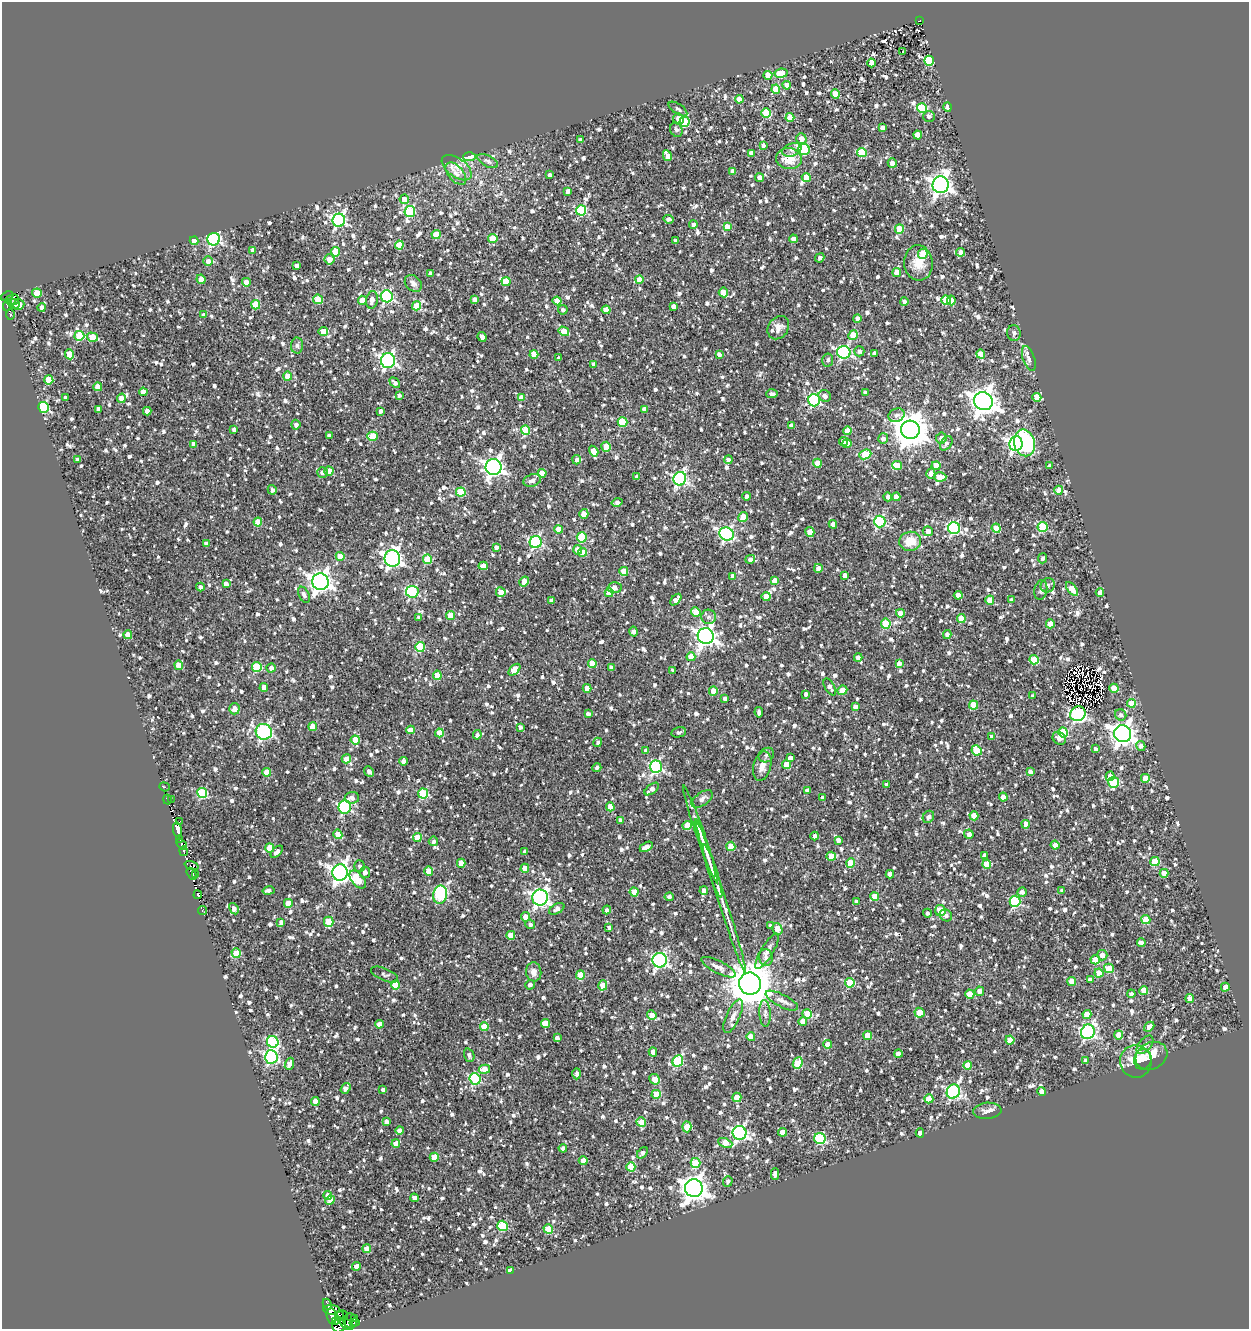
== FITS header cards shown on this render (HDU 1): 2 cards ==
NAXIS1  =                 1247
NAXIS2  =                 1327

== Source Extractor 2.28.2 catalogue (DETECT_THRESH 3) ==
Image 1247 x 1327 px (HDU 1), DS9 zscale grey, 1 PNG px = 1 image px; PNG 1251 x 1331 px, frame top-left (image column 1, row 1327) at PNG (2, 2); each listed source drawn as its Kron ellipse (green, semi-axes under 4 px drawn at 4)
Background 0.701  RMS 0.7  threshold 2.09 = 3 sigma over >= 5 px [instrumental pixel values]
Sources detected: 1579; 6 with non-positive FLUX_AUTO (blend fragments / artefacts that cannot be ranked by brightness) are neither listed nor drawn; of the other 1573, the 500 brightest by FLUX_AUTO listed and drawn (1073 fainter detections omitted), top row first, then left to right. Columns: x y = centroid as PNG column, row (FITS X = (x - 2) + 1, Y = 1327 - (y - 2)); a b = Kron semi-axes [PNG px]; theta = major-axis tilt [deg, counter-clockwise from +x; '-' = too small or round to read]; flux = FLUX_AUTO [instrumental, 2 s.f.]
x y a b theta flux
920 20 3 2 - 290
902 51 3 3 - 160
929 61 5 5 - 3400
871 63 4 4 - 1100
781 73 6 4 7 1300
768 75 4 4 - 930
787 85 4 4 - 350
776 89 4 4 - 1200
835 94 4 4 - 1100
739 99 4 4 - 500
948 107 5 3 - 530
922 108 5 5 - 2600
678 109 10 5 -34 160
766 113 5 4 - 1900
929 116 6 5 - 180
790 117 4 4 - 860
679 119 5 5 - 410
685 122 5 5 - 3000
882 128 4 4 - 210
676 130 7 6 - 150
918 135 4 4 - 810
801 139 5 5 - 350
581 140 4 4 - 340
763 145 4 3 - 190
804 149 6 5 - 4400
792 150 10 6 19 180
862 152 5 4 - 2200
751 153 4 4 - 210
667 156 5 4 - 550
469 157 6 4 3 750
789 158 13 10 -7 1000
488 161 11 5 -28 200
892 163 5 4 - 270
457 168 17 9 -36 500
733 171 4 4 - 270
456 174 13 7 -49 360
550 175 4 3 - 160
806 177 4 4 - 990
760 178 4 4 - 320
941 185 8 8 - 30000
568 191 4 3 - 230
404 199 5 4 - 550
581 210 5 5 - 3800
410 211 5 5 - 3100
668 219 5 4 - 180
339 220 6 6 - 9100
693 224 4 4 - 170
727 227 4 4 - 630
899 229 4 4 - 1500
436 234 4 4 - 1300
493 238 4 4 - 1200
214 239 6 6 - 8100
793 239 4 4 - 220
194 241 4 4 - 390
675 241 4 3 - 170
399 245 4 4 - 930
252 250 4 4 - 180
335 252 4 4 - 1400
961 252 4 4 - 320
923 254 5 4 - 1000
820 258 5 3 - 150
329 259 5 5 - 460
208 261 4 4 - 310
918 263 18 14 -84 760
296 266 4 4 - 270
897 272 4 4 - 610
430 273 4 3 - 140
201 279 5 4 - 790
639 279 4 4 - 650
506 281 4 4 - 1100
246 282 4 4 - 530
413 283 9 7 -43 250
723 292 5 4 - 860
37 293 5 4 - 880
7 296 7 3 21 570
387 296 6 6 - 7000
318 299 5 4 - 1300
12 300 7 5 9 380
362 300 4 4 - 900
372 300 9 5 82 280
475 300 4 4 - 260
946 300 5 4 - 1600
951 300 5 4 - 330
557 301 4 4 - 900
904 302 4 4 - 240
14 304 5 5 - 920
7 305 6 4 66 640
19 305 6 5 - 1300
256 305 4 4 - 1300
417 306 4 4 - 1400
673 306 4 4 - 260
42 307 4 4 - 160
563 310 5 4 - 150
606 310 4 4 - 810
10 315 5 3 - 240
203 315 4 3 - 180
857 319 4 4 - 260
778 328 12 10 54 360
564 331 5 4 - 1000
323 332 5 4 - 870
1014 333 8 7 - 150
853 335 5 4 - 860
79 336 5 5 - 2300
92 337 5 4 - 1100
482 337 5 3 - 280
297 345 8 6 -89 150
859 351 5 5 - 160
844 352 7 6 - 7800
874 353 4 4 - 200
69 354 5 4 - 980
534 354 4 4 - 640
719 354 4 3 - 210
981 354 4 4 - 910
558 358 3 3 - 140
1029 359 13 6 -71 200
828 360 6 5 - 150
388 361 7 7 - 12000
593 364 4 3 - 150
288 376 4 4 - 850
49 380 4 4 - 1500
395 383 6 4 -44 180
98 387 4 4 - 680
143 392 4 4 - 420
865 393 4 4 - 290
772 394 6 4 2 140
399 395 4 4 - 140
825 396 6 5 - 220
1037 397 5 4 - 900
65 398 4 4 - 170
121 398 5 4 - 620
521 398 4 4 - 370
814 400 6 6 - 7100
983 401 9 8 - 52000
43 407 5 5 - 4400
644 409 4 4 - 210
99 410 4 4 - 340
147 411 4 4 - 360
381 411 4 3 - 190
897 415 8 6 24 180
622 422 5 4 - 1900
296 425 5 4 - 150
791 425 4 4 - 170
234 429 4 4 - 170
526 430 4 4 - 2000
910 430 9 9 - 100000
847 431 4 4 - 650
329 436 4 4 - 200
373 436 5 4 - 1200
941 438 6 5 - 190
883 439 5 5 - 210
843 441 4 4 - 320
847 443 4 4 - 430
946 443 8 5 54 160
1024 443 13 10 -77 3400
193 444 4 4 - 370
1016 444 7 6 - 14000
606 447 5 4 - 770
594 451 6 4 -57 400
865 454 6 4 23 1900
77 459 4 4 - 150
577 460 5 4 - 140
728 460 4 4 - 180
817 463 4 4 - 820
897 465 5 4 - 890
936 466 4 4 - 720
1049 466 4 3 - 160
494 467 8 8 - 22000
329 471 4 4 - 930
322 472 5 5 - 170
542 473 4 4 - 840
931 474 5 4 - 310
637 477 4 3 - 180
940 477 6 4 2 690
680 479 7 6 - 11000
532 480 9 6 18 270
272 490 5 4 - 180
1059 490 4 4 - 730
461 492 4 4 - 2200
746 496 4 4 - 170
888 497 4 4 - 230
896 497 4 4 - 450
617 502 5 4 - 240
584 514 5 4 - 820
743 517 5 4 - 820
258 522 4 4 - 1100
880 522 6 5 - 5400
833 524 4 4 - 390
1043 527 5 5 - 3200
954 528 6 6 - 6600
996 528 4 4 - 1100
559 529 4 4 - 850
928 531 5 4 - 280
810 532 5 4 - 770
727 534 7 6 - 9100
582 537 5 5 - 2100
910 541 11 9 8 810
536 542 6 6 - 6900
206 544 4 4 - 230
496 548 4 3 - 270
578 550 5 4 - 490
583 552 4 4 - 830
340 556 4 4 - 830
1043 558 5 4 - 140
392 559 8 8 - 16000
427 559 4 4 - 1600
750 559 5 4 - 210
483 566 5 4 - 530
818 568 4 4 - 340
624 571 4 4 - 1000
845 575 4 4 - 270
733 576 4 4 - 250
775 581 4 4 - 750
320 582 8 8 - 30000
524 582 5 4 - 870
226 584 4 4 - 230
1048 585 7 7 - 170
200 587 4 4 - 190
615 588 7 5 0 270
1072 589 8 4 -51 950
1041 590 10 6 79 160
412 592 6 6 - 4700
501 592 5 5 - 500
609 593 4 4 - 940
1100 593 4 4 - 450
304 595 8 5 -63 160
958 595 4 4 - 640
766 596 4 4 - 680
676 600 7 4 47 280
990 600 4 4 - 1000
1011 600 4 3 - 150
551 601 4 4 - 190
696 612 5 4 - 780
900 613 4 4 - 740
451 616 4 4 - 990
419 617 4 4 - 190
709 617 7 7 - 160
961 618 4 4 - 900
886 624 5 5 - 2100
1050 624 4 4 - 930
633 631 5 4 - 150
128 635 4 4 - 860
947 635 4 4 - 250
706 636 8 8 - 27000
420 647 5 5 - 2900
691 657 4 4 - 950
858 658 4 4 - 210
1034 660 4 4 - 1800
899 663 4 4 - 330
592 664 4 4 - 900
179 665 5 4 - 940
257 667 5 5 - 2500
611 667 4 3 - 160
271 668 4 4 - 220
514 670 7 4 45 900
673 670 4 3 - 140
437 675 4 4 - 1100
264 687 4 4 - 570
830 687 9 5 -60 260
587 688 4 4 - 740
1114 688 4 4 - 930
842 690 5 4 - 960
713 691 4 4 - 940
806 694 4 4 - 170
1033 696 4 3 - 150
725 699 4 3 - 190
1131 703 4 4 - 840
973 705 4 4 - 1300
855 707 4 4 - 210
234 709 5 5 - 330
759 712 5 3 - 150
588 714 4 3 - 180
1078 714 8 7 - 10000
1121 715 6 5 - 170
313 727 4 4 - 950
520 727 4 3 - 160
410 730 4 4 - 440
264 732 8 8 - 7700
679 732 7 5 13 140
1063 732 5 4 - 2500
439 733 4 4 - 750
1123 734 9 8 - 37000
477 735 5 4 - 160
992 737 4 4 - 380
1059 738 7 6 - 330
355 740 4 4 - 1000
598 742 5 4 - 140
1141 746 5 4 - 180
1096 749 4 4 - 140
977 750 5 5 - 1300
646 751 4 4 - 240
766 755 8 7 - 140
790 758 4 4 - 330
346 759 5 4 - 470
403 761 4 4 - 290
786 765 4 4 - 920
762 766 15 9 76 440
656 767 6 6 - 8100
597 768 4 4 - 150
267 772 4 4 - 860
369 772 6 3 -51 250
1030 772 4 4 - 240
1110 776 4 4 - 270
1145 778 4 4 - 750
1114 782 5 5 - 2600
887 785 4 4 - 320
164 787 5 2 - 190
652 789 8 4 37 260
807 790 4 3 - 170
202 793 5 5 - 3200
423 793 5 5 - 2500
1003 797 4 4 - 490
352 798 7 5 8 180
823 798 4 4 - 280
167 799 5 3 - 430
702 799 12 6 34 240
171 800 2 2 - 180
345 807 6 6 - 6100
610 807 4 4 - 840
974 816 4 4 - 940
928 817 6 5 - 150
621 820 4 4 - 210
180 821 3 3 - 350
1026 824 4 4 - 420
687 826 4 4 - 1000
177 829 7 4 -80 10000
338 834 5 4 - 870
700 834 52 4 -71 640
969 834 5 4 - 280
815 836 4 4 - 150
417 838 4 4 - 940
180 839 3 3 - 430
838 840 4 4 - 220
433 841 5 4 - 140
182 844 6 4 -47 1400
1055 845 4 4 - 630
731 846 4 4 - 1000
646 847 7 4 29 320
270 848 4 4 - 1100
705 848 30 4 -72 430
184 851 5 3 - 560
525 851 4 4 - 160
277 852 8 4 45 230
984 855 4 3 - 160
831 856 5 4 - 970
1155 861 4 4 - 1700
461 863 4 4 - 520
851 863 4 4 - 1100
987 864 4 4 - 1200
191 866 7 4 -19 340
360 866 6 5 - 140
525 868 4 4 - 640
429 871 4 4 - 900
713 871 28 3 -72 290
340 872 8 7 - 24000
365 872 6 5 - 220
1164 873 4 4 - 460
192 874 6 3 -58 380
195 874 3 3 - 290
890 874 4 4 - 400
358 880 10 6 -49 1400
704 890 4 4 - 260
268 891 6 4 10 140
1062 891 4 4 - 160
634 892 4 4 - 860
1022 892 5 4 - 200
198 895 4 3 - 1200
440 895 9 7 79 2900
875 896 4 4 - 820
540 897 8 8 - 15000
669 897 4 4 - 170
721 897 80 4 -72 930
1015 901 5 5 - 3900
856 902 4 4 - 210
288 903 4 4 - 870
234 909 6 4 -59 250
557 909 8 5 29 210
202 910 5 3 - 150
607 910 4 4 - 180
940 911 5 5 - 1100
927 913 4 4 - 140
946 915 6 5 - 140
525 917 4 4 - 400
1146 920 4 4 - 1300
281 922 4 4 - 210
329 922 5 4 - 1400
530 924 5 4 - 180
771 926 4 4 - 150
609 928 4 4 - 200
777 929 6 4 -57 540
511 935 4 4 - 920
1141 943 4 4 - 160
767 951 20 6 59 280
236 953 5 4 - 1000
1102 955 5 5 - 440
766 957 8 6 -80 190
660 960 7 7 - 9500
1095 960 4 4 - 1400
718 967 19 6 -27 260
1109 968 5 4 - 1100
534 972 9 7 -85 330
1099 973 4 4 - 710
384 974 14 6 -22 140
580 975 4 4 - 1100
1090 980 4 4 - 200
1072 982 4 4 - 580
850 983 5 4 - 1900
750 984 11 11 - 170000
395 985 4 4 - 920
530 985 5 4 - 180
603 985 5 4 - 880
1225 987 4 4 - 360
1144 990 4 4 - 780
979 991 4 4 - 350
970 994 4 4 - 1000
1131 994 4 4 - 190
1190 999 4 4 - 930
782 1001 18 6 -27 280
765 1013 13 5 -86 200
919 1013 5 5 - 960
807 1014 5 4 - 1100
652 1015 5 4 - 480
1087 1015 4 4 - 890
733 1016 18 6 65 280
803 1021 4 4 - 680
546 1023 5 4 - 940
379 1024 4 4 - 440
484 1027 4 4 - 880
1149 1027 6 4 41 280
1088 1032 7 7 - 9500
868 1035 4 4 - 980
1119 1035 4 4 - 560
751 1037 4 4 - 730
557 1038 4 4 - 230
1010 1040 4 4 - 880
273 1042 6 5 - 5100
828 1044 4 4 - 640
1145 1045 11 6 50 170
653 1052 4 4 - 500
898 1054 4 4 - 310
469 1055 7 5 -69 160
1151 1056 16 13 28 870
271 1057 6 6 - 9200
1143 1059 10 8 76 450
1086 1060 4 4 - 260
678 1061 6 5 - 4000
1136 1061 16 16 - 1000
798 1063 6 4 66 2000
289 1064 6 4 69 370
968 1065 4 4 - 900
484 1069 5 4 - 690
577 1074 6 4 90 160
475 1079 5 5 - 4400
655 1079 6 5 - 910
345 1088 6 4 55 300
383 1090 4 3 - 160
953 1092 7 6 - 9300
1042 1092 4 4 - 520
656 1094 4 4 - 1100
737 1097 5 4 - 1000
929 1099 4 4 - 1100
315 1101 4 4 - 360
987 1111 14 8 5 260
386 1122 4 4 - 260
641 1122 5 4 - 990
687 1127 5 4 - 1300
399 1130 4 4 - 210
783 1132 4 4 - 540
740 1133 7 7 - 10000
920 1133 4 4 - 400
820 1139 6 5 - 4000
725 1143 7 4 -23 830
396 1144 4 4 - 510
563 1148 4 4 - 190
642 1153 6 4 52 170
434 1157 4 4 - 1000
583 1160 4 4 - 300
696 1163 5 5 - 1900
631 1167 4 4 - 1600
775 1174 6 4 88 320
728 1181 5 4 - 150
694 1188 9 8 - 51000
328 1195 4 4 - 550
415 1198 4 4 - 340
330 1200 5 4 - 380
502 1226 5 5 - 3000
548 1229 5 4 - 1100
367 1249 4 4 - 490
356 1266 4 4 - 330
510 1270 4 3 - 250
327 1304 5 3 - 740
332 1310 8 5 -4 5500
342 1315 5 3 - 910
332 1316 8 5 -83 2400
339 1316 5 4 - 410
355 1319 3 2 - 750
336 1321 3 2 - 3000
350 1321 7 7 - 510
355 1323 5 2 - 330
347 1324 7 4 -33 740
339 1325 7 6 - 1000
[1073 fainter detections neither listed nor drawn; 6 non-positive-flux detections neither listed nor drawn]